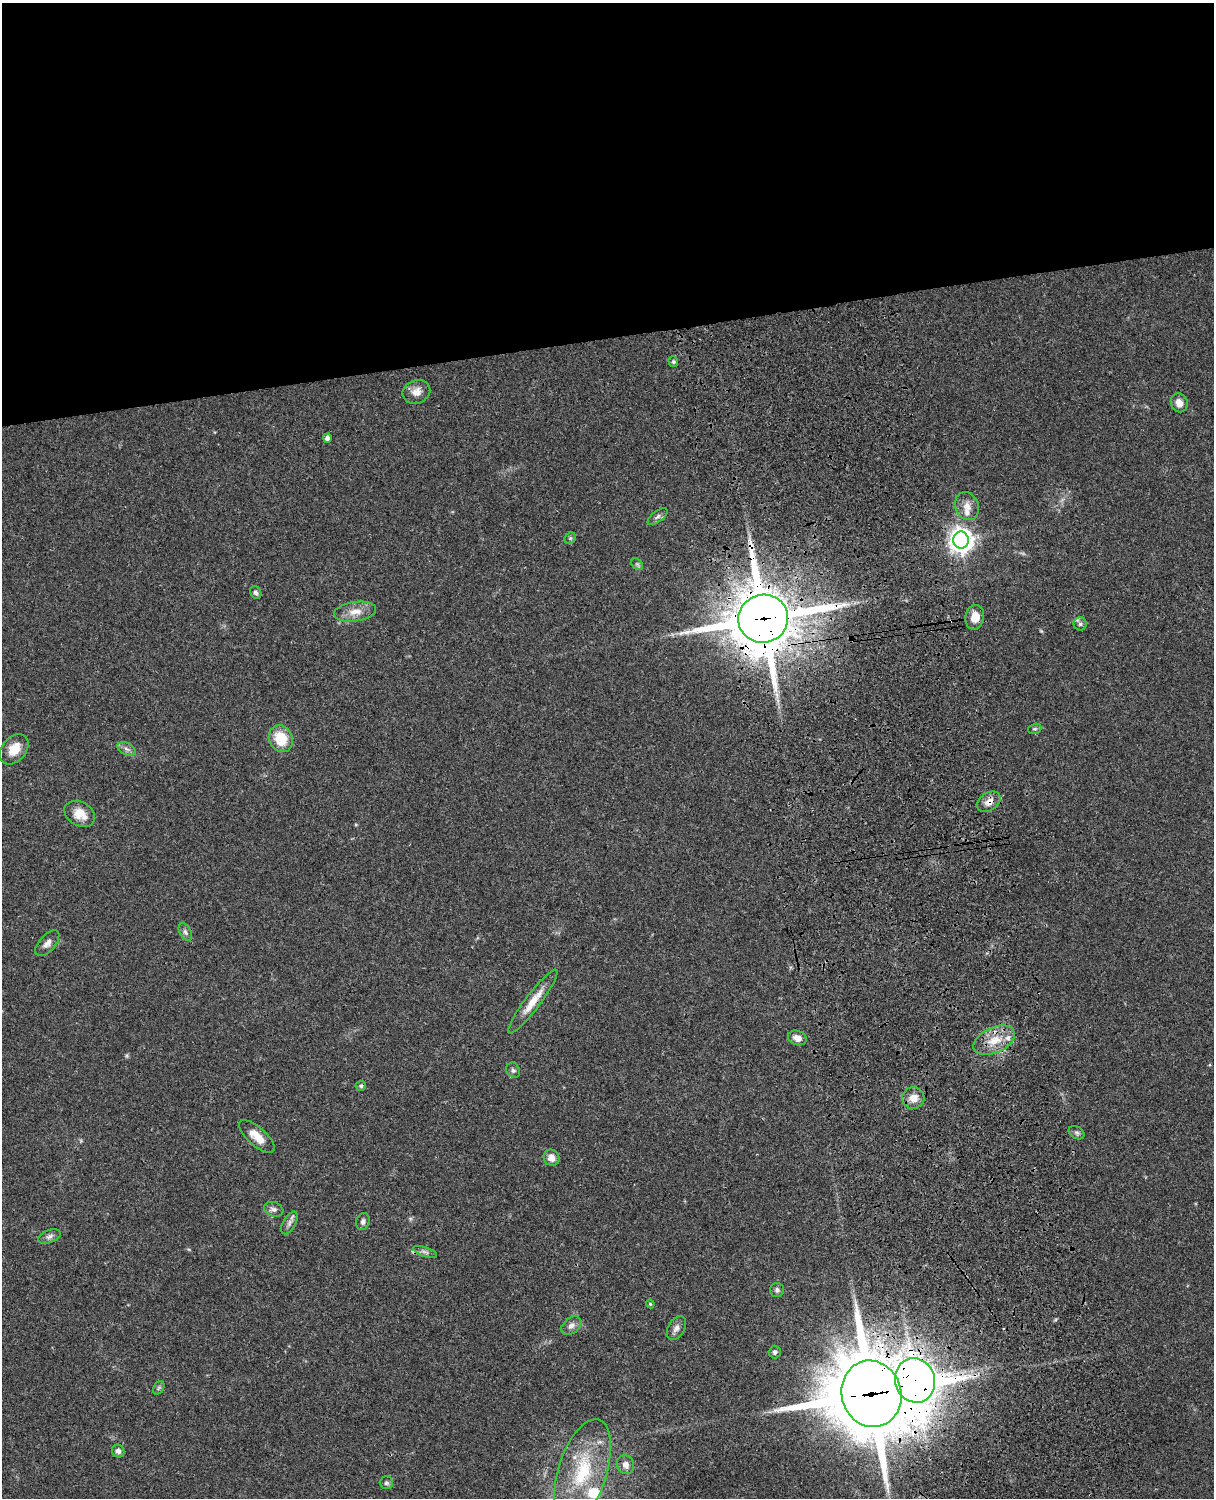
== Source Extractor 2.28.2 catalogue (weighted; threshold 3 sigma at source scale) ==
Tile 2 of 4 x 3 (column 2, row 1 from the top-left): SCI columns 1334-2545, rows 3269-4764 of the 5089 x 4929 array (HDU 1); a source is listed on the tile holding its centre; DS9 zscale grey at full resolution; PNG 1216 x 1500 px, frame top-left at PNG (2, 3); each listed source drawn as its Kron ellipse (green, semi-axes under 4 px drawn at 4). Shown black and unused: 23% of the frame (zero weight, under 3 of 4 exposures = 6% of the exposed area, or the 3 px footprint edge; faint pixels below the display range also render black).
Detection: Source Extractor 2.28.2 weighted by HDU 2 'WHT'; one run over the whole footprint, this tile lists its part. Background 0.0781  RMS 0.006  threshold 0.0269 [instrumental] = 3 sigma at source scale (4.5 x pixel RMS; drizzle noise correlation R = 1.50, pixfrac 1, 0.05/0.05 arcsec/px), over >= 5 px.
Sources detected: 54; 2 cosmic-ray / hot-pixel residue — neither listed nor drawn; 4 inside a brighter listed object's ellipse — not listed separately; the other 48 listed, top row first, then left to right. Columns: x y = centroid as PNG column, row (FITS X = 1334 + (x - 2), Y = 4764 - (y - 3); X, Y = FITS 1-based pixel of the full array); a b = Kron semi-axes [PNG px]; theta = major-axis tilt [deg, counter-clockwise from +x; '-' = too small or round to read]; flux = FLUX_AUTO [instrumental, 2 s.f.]
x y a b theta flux
673 362 5 4 - 0.94
416 392 14 11 21 5.5
1179 403 9 8 - 4.2
327 438 4 4 - 3.2
967 506 14 11 -66 5.3
657 517 12 5 37 2
570 538 6 5 - 0.91
961 540 8 8 - 530
637 564 7 5 -44 1.2
256 593 7 5 -62 1.6
355 612 21 9 8 7.3
975 617 12 9 81 6.8
763 619 25 24 - 3800
1080 624 7 6 - 1.6
1035 729 6 5 - 0.97
281 739 14 11 -65 17
14 749 17 12 49 9.1
126 749 10 6 -27 2.1
989 802 13 8 35 5.2
80 814 16 12 -30 8.8
185 932 9 5 -59 1.6
47 943 16 8 49 3.5
533 1001 39 7 53 11
797 1038 10 7 -19 4.6
994 1040 22 12 25 12
513 1070 8 6 -61 1.6
361 1086 5 5 - 0.95
913 1098 11 10 - 5.9
1077 1133 8 6 -30 1.4
257 1136 22 9 -41 8.3
551 1158 8 7 - 4.5
274 1209 10 7 -21 2.3
363 1222 8 6 73 2.1
289 1223 12 6 61 2.5
49 1236 11 6 21 2.2
425 1252 13 4 -19 1.9
777 1290 7 7 - 1.6
650 1304 4 3 - 0.59
571 1326 11 7 41 2.9
676 1328 13 8 60 3.2
775 1352 6 6 - 1.4
915 1380 22 20 -71 1200
159 1388 7 5 59 1
871 1394 33 30 -74 5600
118 1451 6 6 - 2.3
626 1465 10 8 -65 3.9
583 1471 54 24 73 43
386 1483 6 6 - 1.4
Overlapping masked pixels (flux is a lower limit): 4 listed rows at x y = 763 619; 989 802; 915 1380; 871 1394